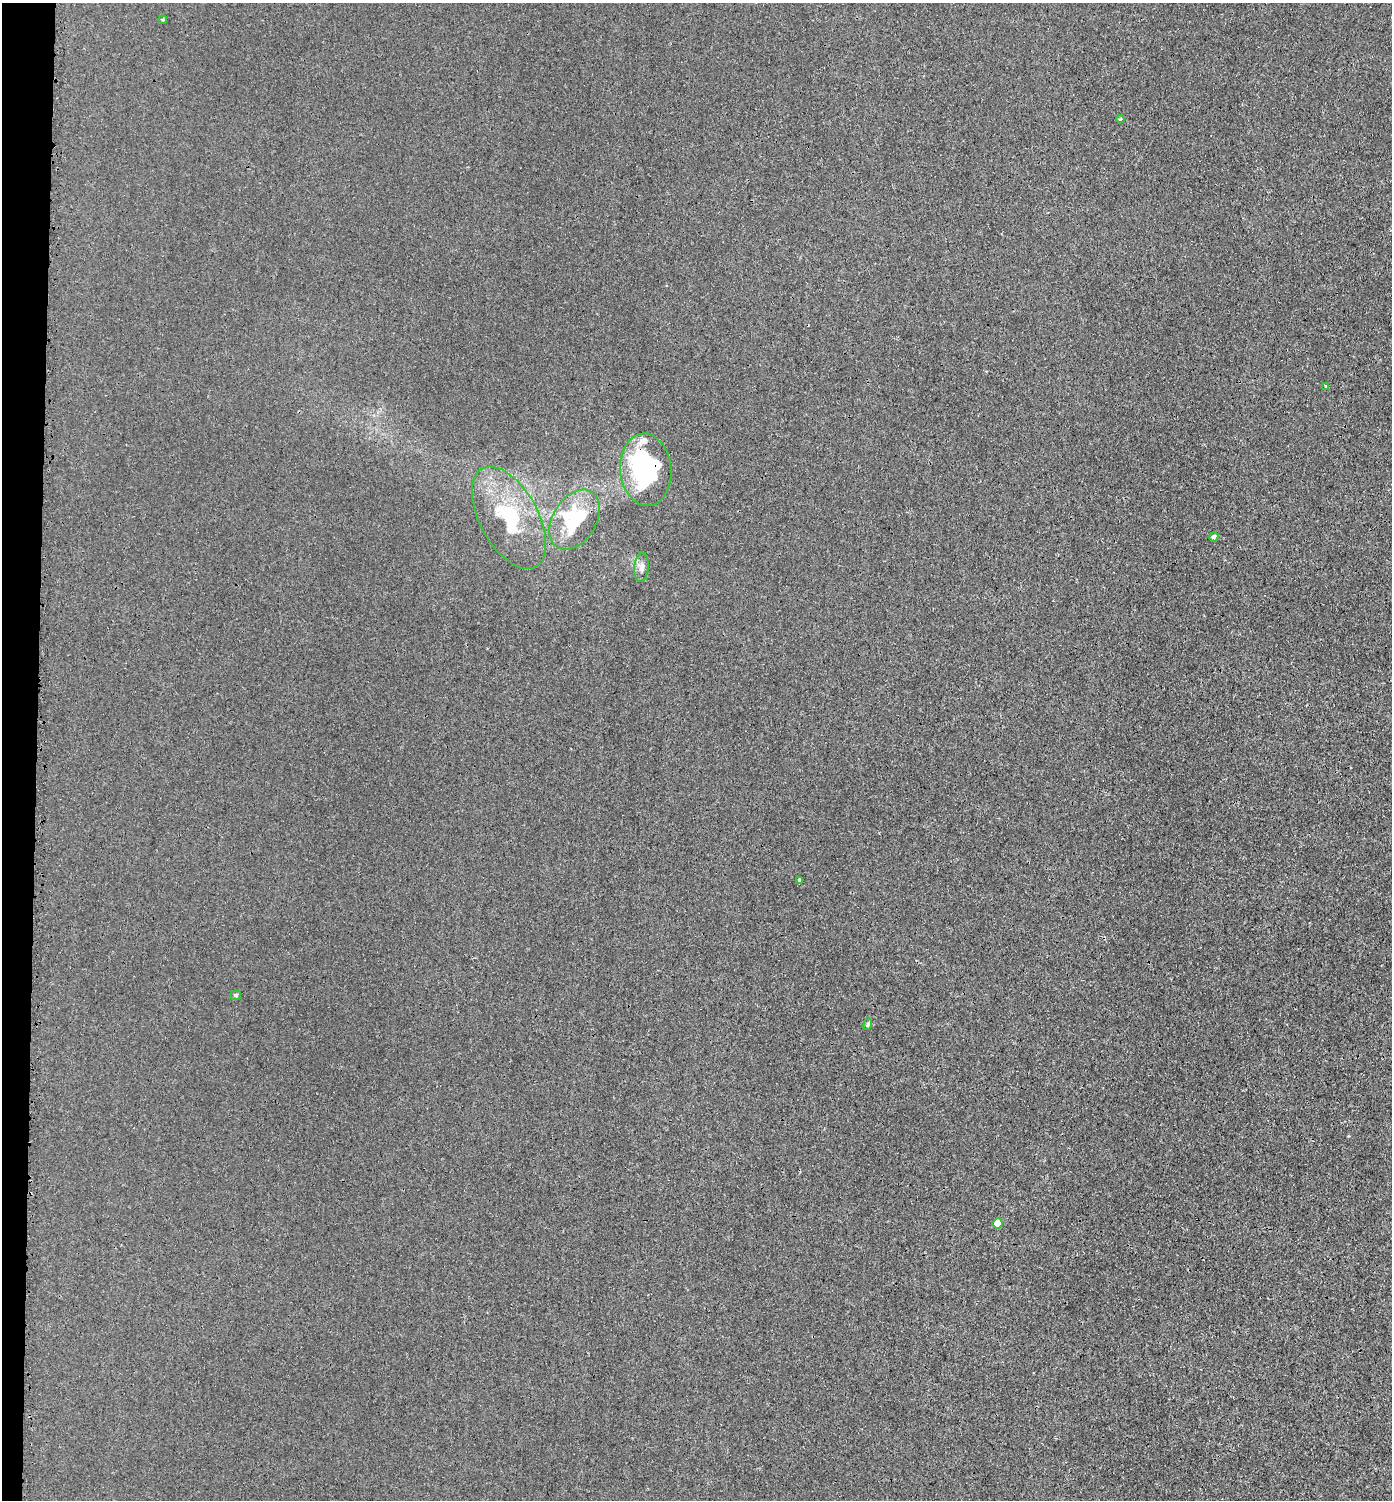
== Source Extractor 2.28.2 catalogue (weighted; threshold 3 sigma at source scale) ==
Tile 4 of 3 x 3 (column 1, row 2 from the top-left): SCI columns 281-1670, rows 1548-3045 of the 4623 x 4592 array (HDU 1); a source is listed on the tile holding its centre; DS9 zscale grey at full resolution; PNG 1394 x 1502 px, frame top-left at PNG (2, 3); each listed source drawn as its Kron ellipse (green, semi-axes under 4 px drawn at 4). Shown black and unused: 3% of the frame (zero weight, under 3 of 4 exposures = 7% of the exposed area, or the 3 px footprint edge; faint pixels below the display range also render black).
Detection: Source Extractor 2.28.2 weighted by HDU 2 'WHT'; one run over the whole footprint, this tile lists its part. Background 0.00902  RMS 0.0024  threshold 0.0108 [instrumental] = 3 sigma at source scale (4.5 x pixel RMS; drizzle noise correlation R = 1.50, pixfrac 1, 0.05/0.05 arcsec/px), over >= 5 px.
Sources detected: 13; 1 inside a brighter listed object's ellipse — not listed separately; the other 12 listed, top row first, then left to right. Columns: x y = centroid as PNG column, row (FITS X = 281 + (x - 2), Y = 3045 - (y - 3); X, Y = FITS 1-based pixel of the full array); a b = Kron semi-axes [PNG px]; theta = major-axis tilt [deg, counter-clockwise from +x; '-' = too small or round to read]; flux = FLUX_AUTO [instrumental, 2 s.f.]
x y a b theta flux
163 20 4 4 - 0.26
1120 119 4 3 - 0.24
1326 386 3 3 - 0.27
646 470 36 25 -85 37
509 518 56 29 -61 17
575 520 33 21 58 20
1214 537 4 4 - 0.77
641 567 15 7 84 1.3
799 880 3 3 - 0.4
236 995 5 5 - 0.41
868 1024 6 4 70 0.42
998 1223 5 5 - 4.8
Overlapping masked pixels (flux is a lower limit): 1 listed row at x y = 646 470